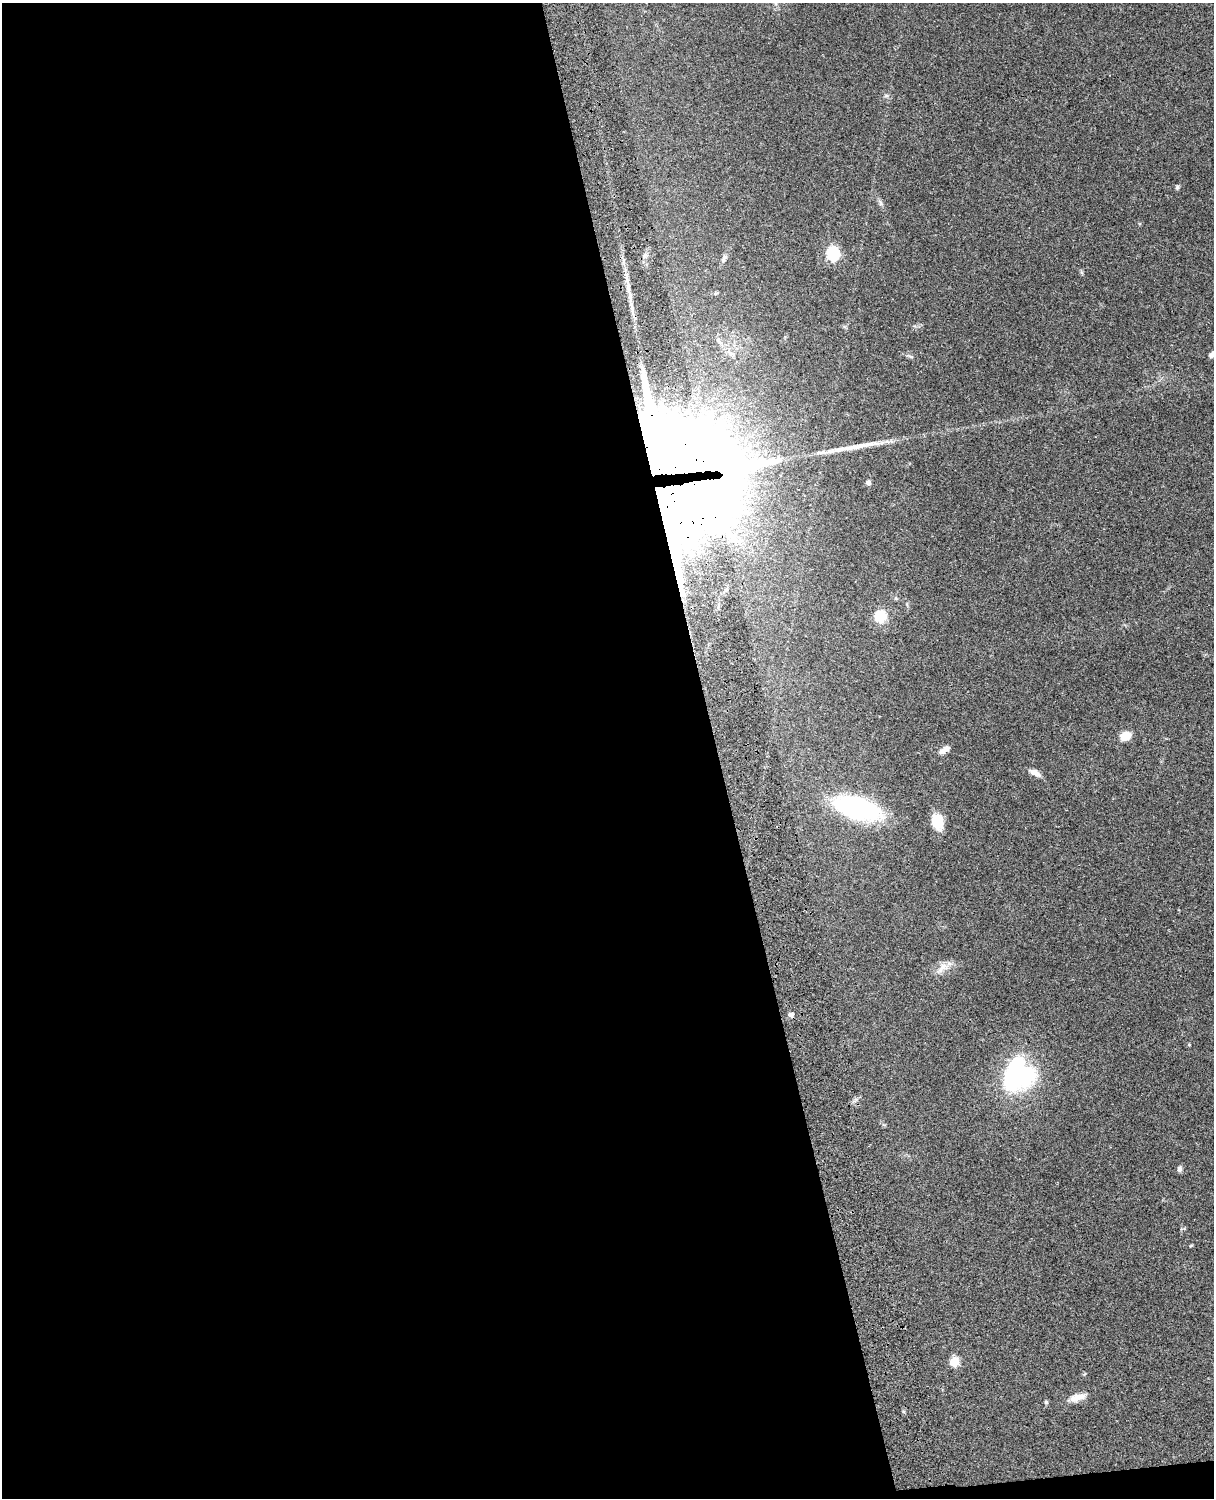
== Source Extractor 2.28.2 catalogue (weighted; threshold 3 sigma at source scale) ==
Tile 9 of 4 x 3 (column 1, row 3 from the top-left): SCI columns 122-1333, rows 277-1772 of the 5088 x 4928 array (HDU 1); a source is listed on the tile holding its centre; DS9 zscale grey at full resolution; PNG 1216 x 1500 px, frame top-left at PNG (2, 3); no overlay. Shown black and unused: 60% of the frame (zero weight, under 3 of 4 exposures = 6% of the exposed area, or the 3 px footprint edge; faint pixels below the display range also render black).
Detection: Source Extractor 2.28.2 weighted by HDU 2 'WHT'; one run over the whole footprint, this tile lists its part. Background 0.0975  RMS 0.0063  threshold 0.0285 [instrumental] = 3 sigma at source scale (4.5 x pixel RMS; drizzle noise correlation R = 1.50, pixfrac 1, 0.05/0.05 arcsec/px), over >= 5 px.
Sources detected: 33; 2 inside a brighter object's white glare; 1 cosmic-ray / hot-pixel residue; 1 long thin detection or spike segment (spike, bleed or trail) — not listed; the other 29 listed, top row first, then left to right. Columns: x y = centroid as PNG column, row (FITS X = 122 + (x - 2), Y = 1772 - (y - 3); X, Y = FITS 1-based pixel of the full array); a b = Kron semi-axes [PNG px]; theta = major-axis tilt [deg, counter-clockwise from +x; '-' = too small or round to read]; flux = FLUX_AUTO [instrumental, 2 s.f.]
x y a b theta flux
886 96 7 4 19 0.99
1177 187 7 5 70 1
880 203 7 4 -89 1.3
833 253 7 6 - 82
723 260 8 7 - 1.8
626 276 12 5 -79 2.9
716 293 7 3 36 0.76
630 296 16 5 -84 3.9
719 341 14 5 -50 2.6
731 354 9 4 -9 1.7
1211 355 7 6 - 1.8
911 357 8 3 -19 1.1
868 482 6 5 - 1.9
671 497 78 58 52 3000
726 590 9 6 63 2.5
880 616 6 6 - 40
1125 736 10 8 21 9.3
944 750 13 6 31 3.8
1035 773 13 6 -26 4.1
857 808 38 17 -16 110
937 822 18 12 -76 13
942 968 20 10 49 5.8
1189 1045 5 3 - 0.54
1018 1075 36 33 38 82
1179 1169 8 6 81 1.8
1191 1245 6 3 20 0.52
954 1362 6 5 - 24
1078 1397 21 8 17 7
1046 1402 5 5 - 0.84
Overlapping masked pixels (flux is a lower limit): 1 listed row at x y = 671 497